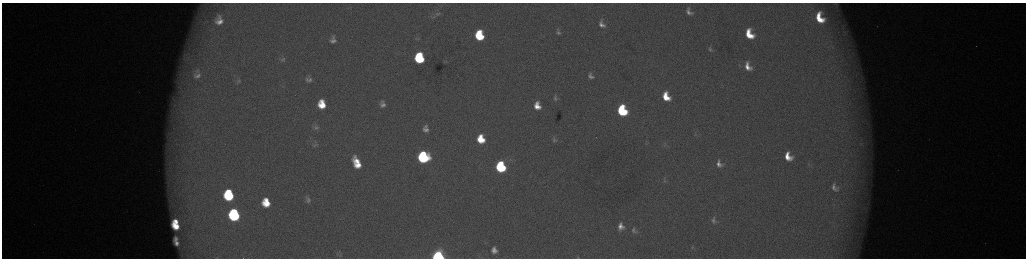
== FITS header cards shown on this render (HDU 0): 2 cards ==
NAXIS1  =                 2048 /fastest changing axis
NAXIS2  =                  512 /next to fastest changing axis

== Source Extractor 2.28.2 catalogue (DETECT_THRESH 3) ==
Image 2048 x 512 px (HDU 0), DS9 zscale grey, zoomed out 1/2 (1 PNG px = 2 x 2 image px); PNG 1028 x 260 px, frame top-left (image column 1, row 511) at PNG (2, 3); no overlay
Background 176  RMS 2.1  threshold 6.16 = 3 sigma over >= 5 px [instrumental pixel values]
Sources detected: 66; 6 cannot appear on this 1/2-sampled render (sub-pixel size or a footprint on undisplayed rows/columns) and are not listed; the other 60 listed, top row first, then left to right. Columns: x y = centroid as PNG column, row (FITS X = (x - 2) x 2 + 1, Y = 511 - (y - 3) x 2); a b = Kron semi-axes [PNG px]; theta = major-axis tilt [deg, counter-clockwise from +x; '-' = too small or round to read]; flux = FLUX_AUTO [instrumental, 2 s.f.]
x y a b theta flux
836 4 9 6 -60 1300
689 12 12 8 -54 3200
437 14 7 4 -5 680
433 17 6 3 5 530
820 18 10 6 -64 11000
219 21 8 6 76 3900
602 24 7 5 -60 2400
558 33 7 5 -15 1200
749 34 9 6 -64 11000
479 35 9 7 -77 23000
418 39 8 3 3 760
333 40 11 8 -88 2900
710 49 8 5 -70 1100
187 58 13 8 11 3800
419 58 8 7 - 35000
283 60 8 5 31 1100
748 66 11 8 -63 4800
197 74 17 12 87 6200
591 76 7 5 -56 1700
309 79 9 8 - 2200
238 81 8 5 44 850
666 97 8 6 -64 9100
555 98 9 7 -80 1500
322 104 9 7 -80 10000
382 104 6 5 - 1900
537 106 8 6 -74 5500
622 110 8 6 -67 39000
316 127 8 6 7 1300
426 129 6 5 - 2300
695 134 3 2 - 270
481 139 7 6 - 11000
554 140 7 6 - 1100
861 144 7 2 -58 530
316 145 6 3 19 470
665 145 5 3 - 700
788 156 10 7 -61 7300
423 157 8 7 - 58000
357 161 10 5 -46 6100
719 164 8 6 -66 2600
808 164 6 3 -81 550
358 165 8 5 -14 5800
501 167 8 6 -70 50000
664 181 6 5 - 850
834 187 13 8 -68 2800
229 195 9 7 -81 35000
308 200 8 6 80 1600
266 203 10 8 -78 11000
234 215 9 7 -78 61000
714 220 8 5 -88 1500
176 222 5 3 - 3300
176 226 8 5 -47 8100
621 226 7 6 - 3200
633 230 8 5 86 1200
176 239 4 3 - 870
176 243 6 3 -54 1500
692 247 4 2 - 350
494 250 8 6 -68 2900
438 256 6 6 - 85000
578 257 3 2 - 160
217 258 5 3 - 300
At the frame edge (FLAGS 8, measured only in part): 2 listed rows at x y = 438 256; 217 258
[6 sub-pixel or undisplayed-footprint detections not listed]